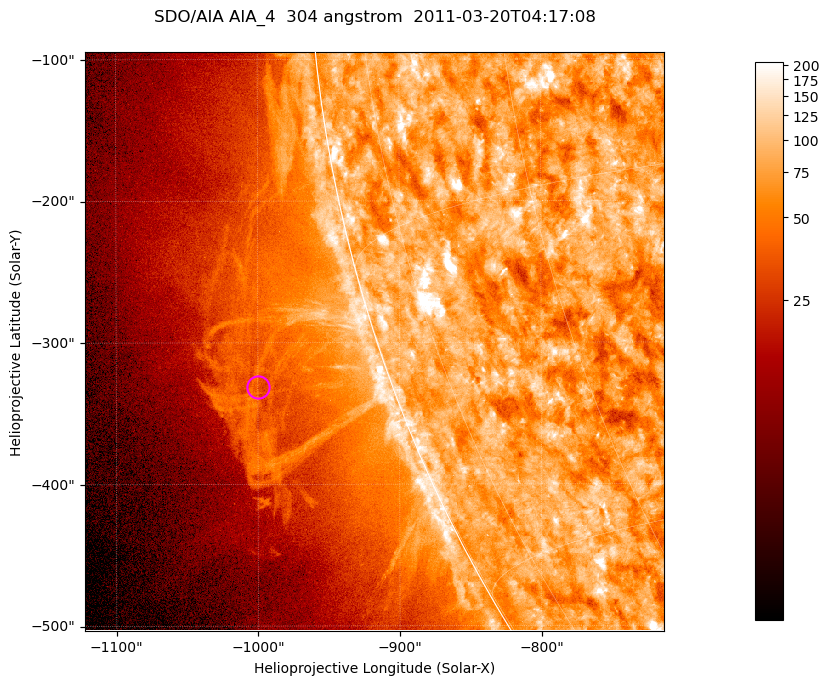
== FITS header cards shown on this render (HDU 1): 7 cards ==
TELESCOP= 'SDO/AIA '           / For AIA: SDO/AIA
INSTRUME= 'AIA_4   '           / For AIA: AIA_ATA1, AIA_ATA2, AIA_ATA3 or AIA_AT
WAVELNTH=                  304 / [angstrom] Wavelength
WAVEUNIT= 'angstrom'           / Wavelength unit: angstrom
DATE-OBS= '2011-03-20T04:17:08.123' / [ISO] Date when observation started; ISO 8
CTYPE1  = 'HPLN-TAN'           / CTYPE1; Typically HPLN
CTYPE2  = 'HPLT-TAN'           / CTYPE2; Typically HPLT

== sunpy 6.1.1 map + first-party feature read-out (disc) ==
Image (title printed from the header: SDO/AIA AIA_4  304 angstrom  2011-03-20T04:17:08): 681 x 681 px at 0.6 arcsec/px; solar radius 964 arcsec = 1606 px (partial field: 2.7% of the solar disc is inside the frame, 48% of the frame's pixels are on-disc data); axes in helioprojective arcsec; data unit not stated in the header (colour bar unlabelled)
Orientation: roll -0.132 deg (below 1 deg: not rotated)
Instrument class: DISC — disc imager (sunpy class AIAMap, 304 A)
Bright regions (active regions / flare kernels): reference = the on-disc median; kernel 5 px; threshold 5 sigma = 118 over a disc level ~76.4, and >= 1.15x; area >= 463 px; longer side >= 8 px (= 4.8 arcsec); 0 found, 0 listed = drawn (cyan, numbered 1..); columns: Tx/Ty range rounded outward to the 2 arcsec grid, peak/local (2 s.f.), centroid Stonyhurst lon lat
Off-limb structures (1.02-1.3 R_sun): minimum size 231 px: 3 found; the strongest spans PA ~105..110 deg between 1.02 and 1.13 R_sun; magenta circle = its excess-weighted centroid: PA ~110 deg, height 1.09 R_sun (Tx ~-1000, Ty ~-332 arcsec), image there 1.5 x the reference